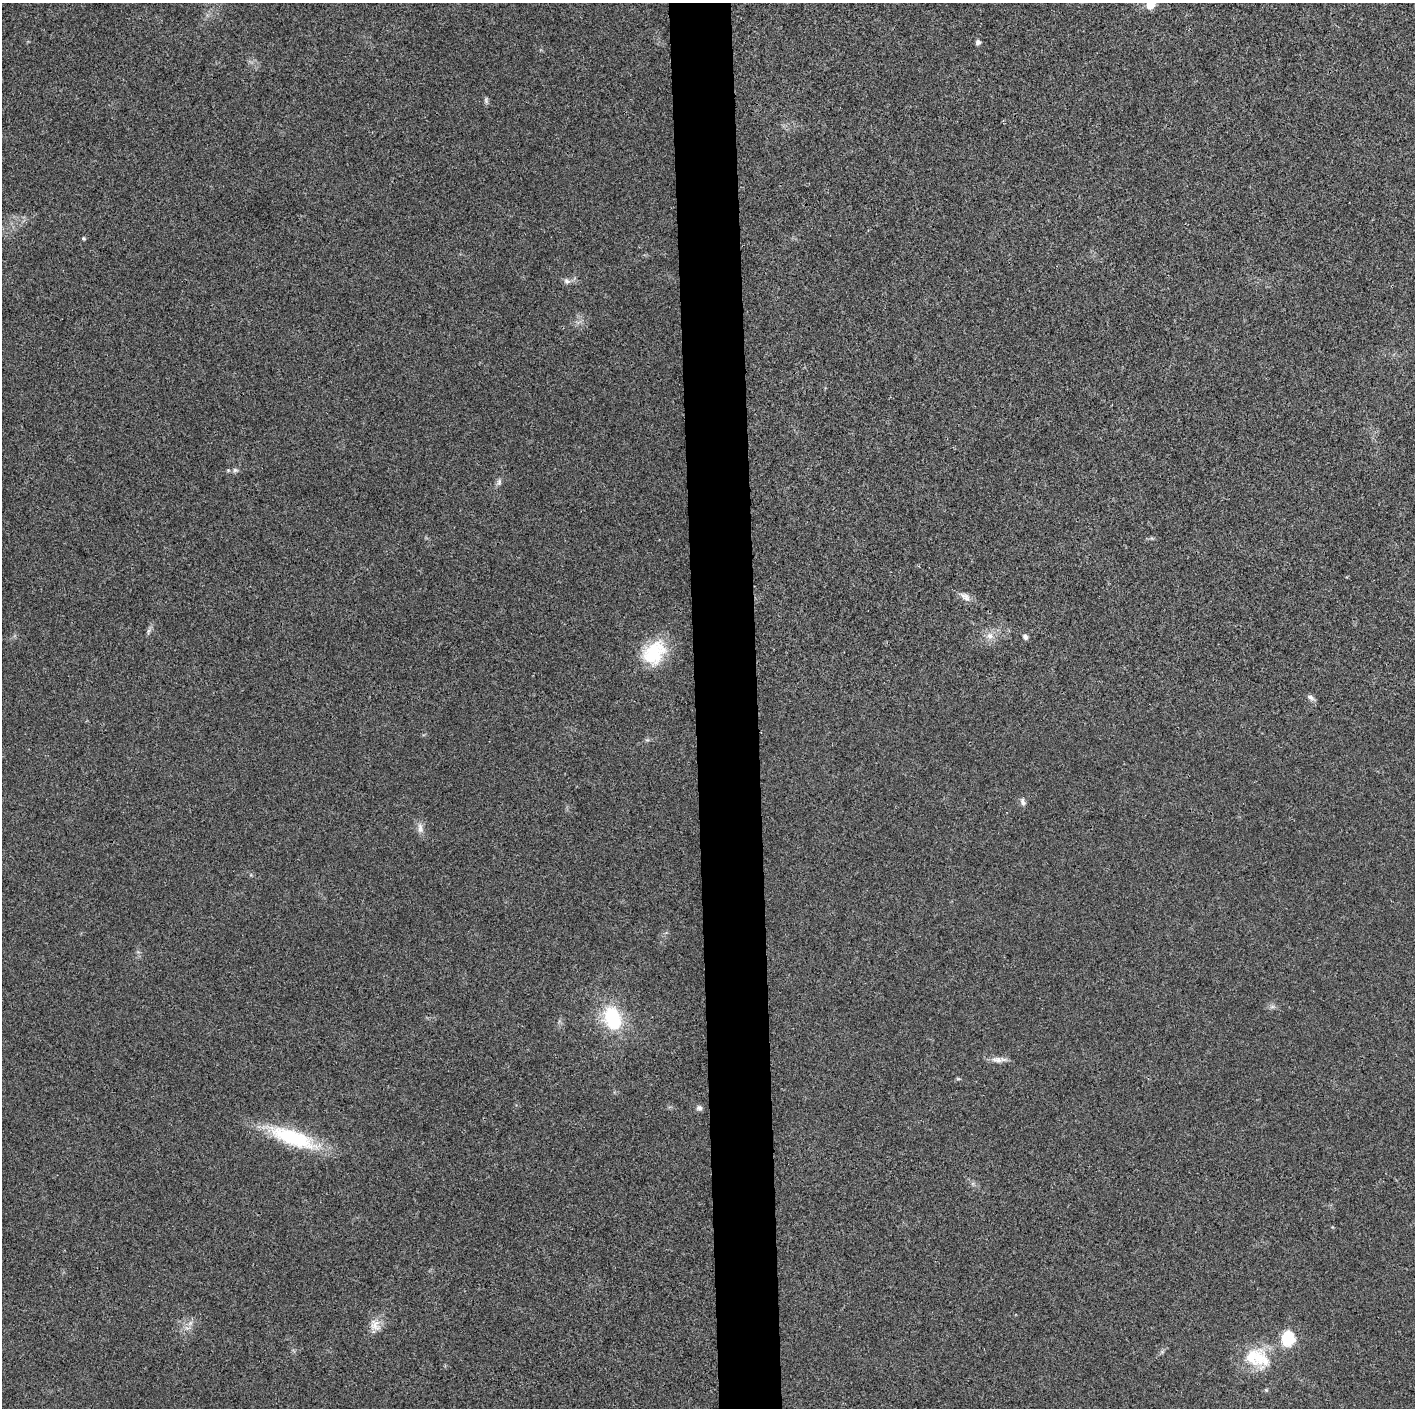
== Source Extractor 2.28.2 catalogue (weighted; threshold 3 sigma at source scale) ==
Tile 5 of 3 x 3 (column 2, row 2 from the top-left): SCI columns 1415-2827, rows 1411-2816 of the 4252 x 4226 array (HDU 1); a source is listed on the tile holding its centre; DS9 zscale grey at full resolution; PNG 1417 x 1410 px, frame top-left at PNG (2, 3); no overlay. Shown black and unused: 4% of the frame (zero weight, under 3 of 4 exposures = <1% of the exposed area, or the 3 px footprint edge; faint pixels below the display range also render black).
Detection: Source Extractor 2.28.2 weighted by HDU 2 'WHT'; one run over the whole footprint, this tile lists its part. Background 0.0204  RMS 0.0055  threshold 0.025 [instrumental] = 3 sigma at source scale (4.5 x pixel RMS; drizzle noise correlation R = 1.50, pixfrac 1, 0.05/0.05 arcsec/px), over >= 5 px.
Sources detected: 22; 1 inside a brighter listed object's ellipse — not listed separately; the other 21 listed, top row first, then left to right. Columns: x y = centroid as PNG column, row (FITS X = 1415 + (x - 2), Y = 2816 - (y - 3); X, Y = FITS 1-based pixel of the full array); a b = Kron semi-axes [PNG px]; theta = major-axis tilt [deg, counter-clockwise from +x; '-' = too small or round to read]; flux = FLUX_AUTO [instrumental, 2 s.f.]
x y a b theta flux
1150 5 6 6 - 13
978 42 5 5 - 2
486 100 9 5 -83 1.2
83 238 4 4 - 0.78
567 281 9 7 -20 1.9
235 470 7 6 - 1.3
499 482 10 6 81 1.5
965 597 17 8 -37 3.4
990 636 9 8 - 3.3
1025 637 7 5 -59 1.8
654 653 33 24 52 26
1310 697 10 6 -29 1.9
1023 802 10 5 -76 1.8
420 828 15 7 -81 3
612 1018 20 14 -72 38
997 1060 16 8 -6 3.6
699 1108 8 6 -13 1.6
292 1138 59 18 -20 39
375 1324 17 12 70 5.7
1288 1339 9 8 - 32
1258 1358 30 24 -39 21
Isophote crosses this tile's border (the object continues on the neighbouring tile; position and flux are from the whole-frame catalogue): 1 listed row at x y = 1150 5